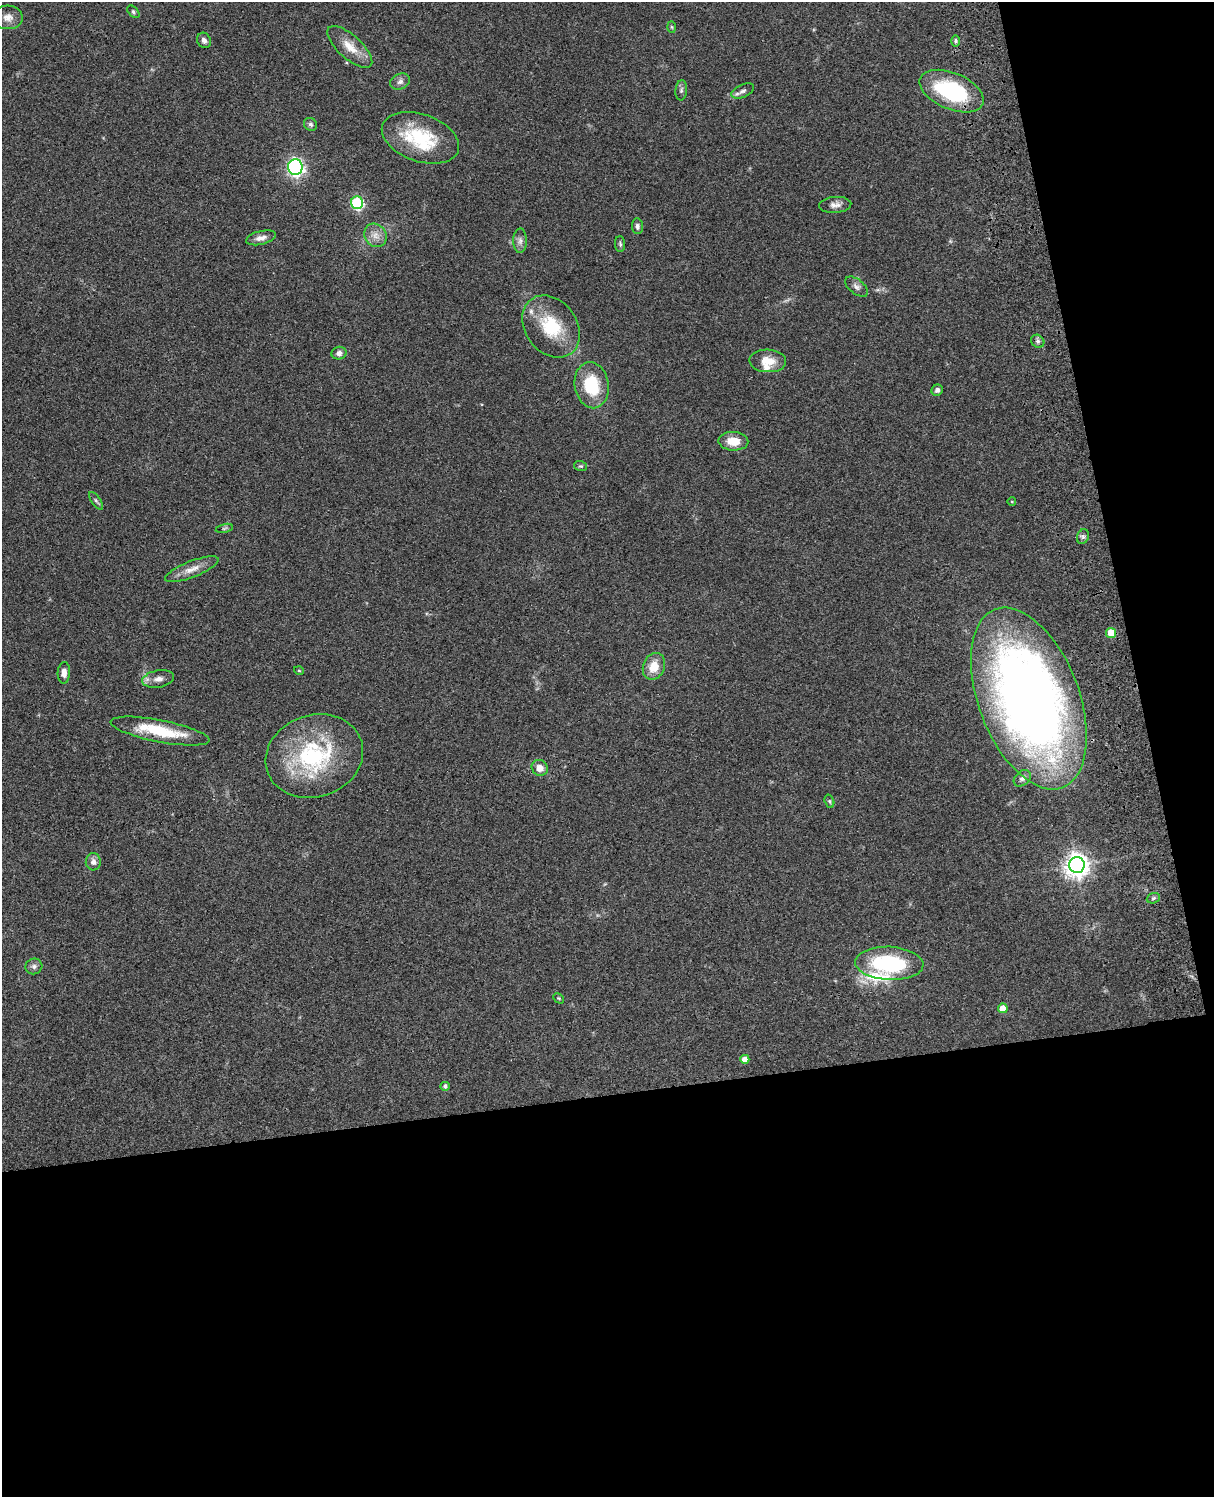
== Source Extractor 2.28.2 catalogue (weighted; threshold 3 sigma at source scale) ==
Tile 12 of 4 x 3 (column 4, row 3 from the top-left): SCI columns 3756-4967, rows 278-1772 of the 5085 x 4926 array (HDU 1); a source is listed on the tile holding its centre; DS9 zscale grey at full resolution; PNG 1216 x 1499 px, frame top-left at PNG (2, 2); each listed source drawn as its Kron ellipse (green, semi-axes under 4 px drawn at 4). Shown black and unused: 33% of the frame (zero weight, under 3 of 4 exposures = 6% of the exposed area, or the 3 px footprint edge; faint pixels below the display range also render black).
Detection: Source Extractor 2.28.2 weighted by HDU 2 'WHT'; one run over the whole footprint, this tile lists its part. Background 0.0787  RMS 0.006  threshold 0.0268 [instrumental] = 3 sigma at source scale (4.5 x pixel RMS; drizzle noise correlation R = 1.50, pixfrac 1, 0.05/0.05 arcsec/px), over >= 5 px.
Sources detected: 58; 4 inside a brighter listed object's ellipse — not listed separately; the other 54 listed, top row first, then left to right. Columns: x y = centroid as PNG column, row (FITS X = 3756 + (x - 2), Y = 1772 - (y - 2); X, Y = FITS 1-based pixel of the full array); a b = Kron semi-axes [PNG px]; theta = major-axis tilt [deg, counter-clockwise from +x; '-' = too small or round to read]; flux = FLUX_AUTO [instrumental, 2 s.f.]
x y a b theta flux
133 12 7 4 -46 1.1
8 17 15 12 -4 4.6
672 27 6 4 -88 0.65
204 40 8 6 -62 2.2
956 41 6 4 90 1
350 47 28 11 -42 9.9
400 82 10 7 23 2.4
681 90 10 5 85 1.6
743 91 12 6 24 2.3
952 91 34 18 -23 53
310 124 7 6 - 1.4
420 138 40 23 -19 35
295 167 8 7 - 140
357 203 6 6 - 72
835 205 16 8 5 3.5
637 226 8 5 -84 1.8
375 235 12 10 -51 5
261 238 15 7 13 3.6
520 241 12 6 90 2.7
620 244 8 5 -88 1.2
856 287 13 7 -39 2.5
551 326 33 26 -53 28
1038 341 7 6 - 1.6
339 353 7 6 - 2.5
768 361 18 11 -2 9.5
592 385 23 17 -81 27
937 390 6 5 - 2.1
733 441 15 9 -2 8.9
581 466 6 5 - 0.92
96 501 10 4 -56 1.3
1012 502 4 3 - 0.45
224 528 8 3 13 0.93
1083 537 7 5 69 1.5
192 569 28 8 22 6.6
1111 633 5 5 - 14
654 666 14 10 67 9.6
299 671 5 3 - 0.5
64 673 11 6 87 3.7
158 679 16 8 10 4.2
1029 698 95 50 -69 550
160 731 50 11 -11 26
314 756 49 41 18 69
540 768 8 7 - 4.6
1022 778 10 7 40 2.1
829 801 7 4 -73 0.92
93 862 8 7 - 3.1
1077 865 8 8 - 510
1153 898 7 5 21 1.1
889 963 34 16 -3 56
34 966 8 8 - 1.9
559 998 6 3 -45 0.66
1003 1008 5 5 - 7.2
745 1059 4 4 - 4.7
445 1086 4 4 - 1.5